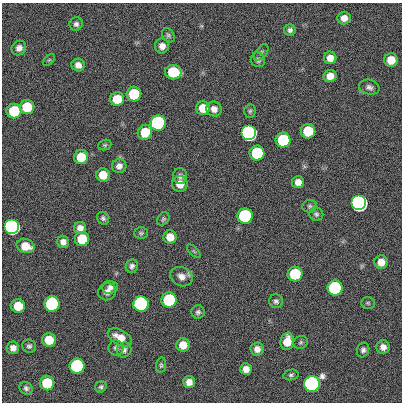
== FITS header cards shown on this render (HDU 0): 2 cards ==
NAXIS1  =                  400
NAXIS2  =                  400

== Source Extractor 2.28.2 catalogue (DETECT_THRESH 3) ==
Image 400 x 400 px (HDU 0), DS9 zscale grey, 1 PNG px = 1 image px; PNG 404 x 404 px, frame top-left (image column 1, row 400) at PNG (2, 3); each listed source drawn as its Kron ellipse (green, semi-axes under 4 px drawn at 4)
Background 0.571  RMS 34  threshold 101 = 3 sigma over >= 5 px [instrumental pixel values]
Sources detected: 84; all 84 listed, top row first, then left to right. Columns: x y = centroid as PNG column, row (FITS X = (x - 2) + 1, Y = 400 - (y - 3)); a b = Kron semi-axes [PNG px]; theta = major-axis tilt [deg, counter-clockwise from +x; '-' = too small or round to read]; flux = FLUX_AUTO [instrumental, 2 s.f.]
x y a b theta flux
344 18 7 6 - 1.6e+04
76 24 7 6 - 6.4e+03
290 30 6 6 - 7.1e+03
168 35 7 5 -55 5.0e+03
162 46 7 7 - 1.3e+04
19 48 8 7 - 1.2e+04
261 52 9 5 52 5.0e+03
330 58 6 6 - 1.8e+04
49 60 7 4 44 3.5e+03
258 60 7 7 - 6.6e+03
391 60 7 7 - 3.2e+04
78 65 6 6 - 1.4e+04
173 72 8 7 - 1.2e+05
330 76 6 6 - 1.9e+04
369 87 10 7 -14 8.9e+03
134 94 7 7 - 1.2e+05
117 99 7 7 - 4.7e+04
27 107 7 7 - 7.3e+04
203 108 7 7 - 3.8e+04
214 109 7 7 - 1.4e+04
14 111 7 7 - 1.2e+05
250 111 7 5 87 4.3e+03
158 123 7 7 - 1.0e+06
308 131 7 7 - 9.0e+04
145 132 8 7 - 5.0e+04
249 133 7 7 - 3.5e+06
283 140 7 7 - 2.1e+05
105 145 7 5 20 3.6e+03
257 153 7 7 - 2.1e+05
81 157 7 7 - 5.7e+04
119 166 7 7 - 1.0e+04
103 175 7 6 - 3.4e+04
180 176 8 7 - 8.2e+03
298 182 6 6 - 1.5e+04
180 184 8 7 - 2.5e+04
359 203 7 7 - 1.1e+07
309 206 7 6 - 4.8e+03
316 214 7 6 - 5.5e+03
245 216 7 7 - 5.4e+05
103 218 6 5 - 5.2e+03
163 219 7 5 47 4.0e+03
12 227 7 7 - 2.9e+06
80 228 6 6 - 1.3e+04
141 233 7 6 - 4.2e+03
170 237 6 6 - 2.8e+04
82 239 7 7 - 7.7e+04
63 242 6 6 - 1.1e+04
26 246 9 7 -16 3.8e+04
194 251 8 3 -45 3.0e+03
381 262 7 7 - 2.1e+04
132 266 7 6 - 7.3e+03
295 274 7 7 - 1.4e+05
181 277 12 9 -27 1.6e+04
110 287 8 6 5 9.4e+03
335 288 7 7 - 5.6e+05
107 292 9 8 - 1.2e+04
169 300 7 7 - 3.1e+05
276 301 7 7 - 5.9e+03
368 303 7 5 -2 3.7e+03
52 304 8 7 - 6.1e+05
141 304 7 7 - 2.1e+06
18 306 7 7 - 5.0e+04
198 312 6 6 - 5.6e+03
120 337 13 7 -28 2.5e+04
49 340 7 7 - 4.8e+04
287 341 9 6 81 3.3e+04
300 342 7 6 - 4.7e+03
183 345 7 6 - 2.8e+04
29 346 7 6 - 5.7e+03
383 347 7 6 - 1.2e+04
13 348 6 6 - 1.3e+04
116 348 7 7 - 6.4e+03
257 349 6 6 - 1.3e+04
124 350 8 7 - 7.0e+03
363 350 7 6 - 6.8e+03
161 365 8 5 81 4.3e+03
77 366 7 7 - 5.2e+05
246 369 6 6 - 1.6e+04
291 375 8 5 10 4.8e+03
189 382 6 6 - 1.5e+04
47 383 7 7 - 1.0e+05
312 384 8 7 - 5.5e+06
101 387 6 5 - 4.9e+03
26 388 7 6 - 5.8e+03